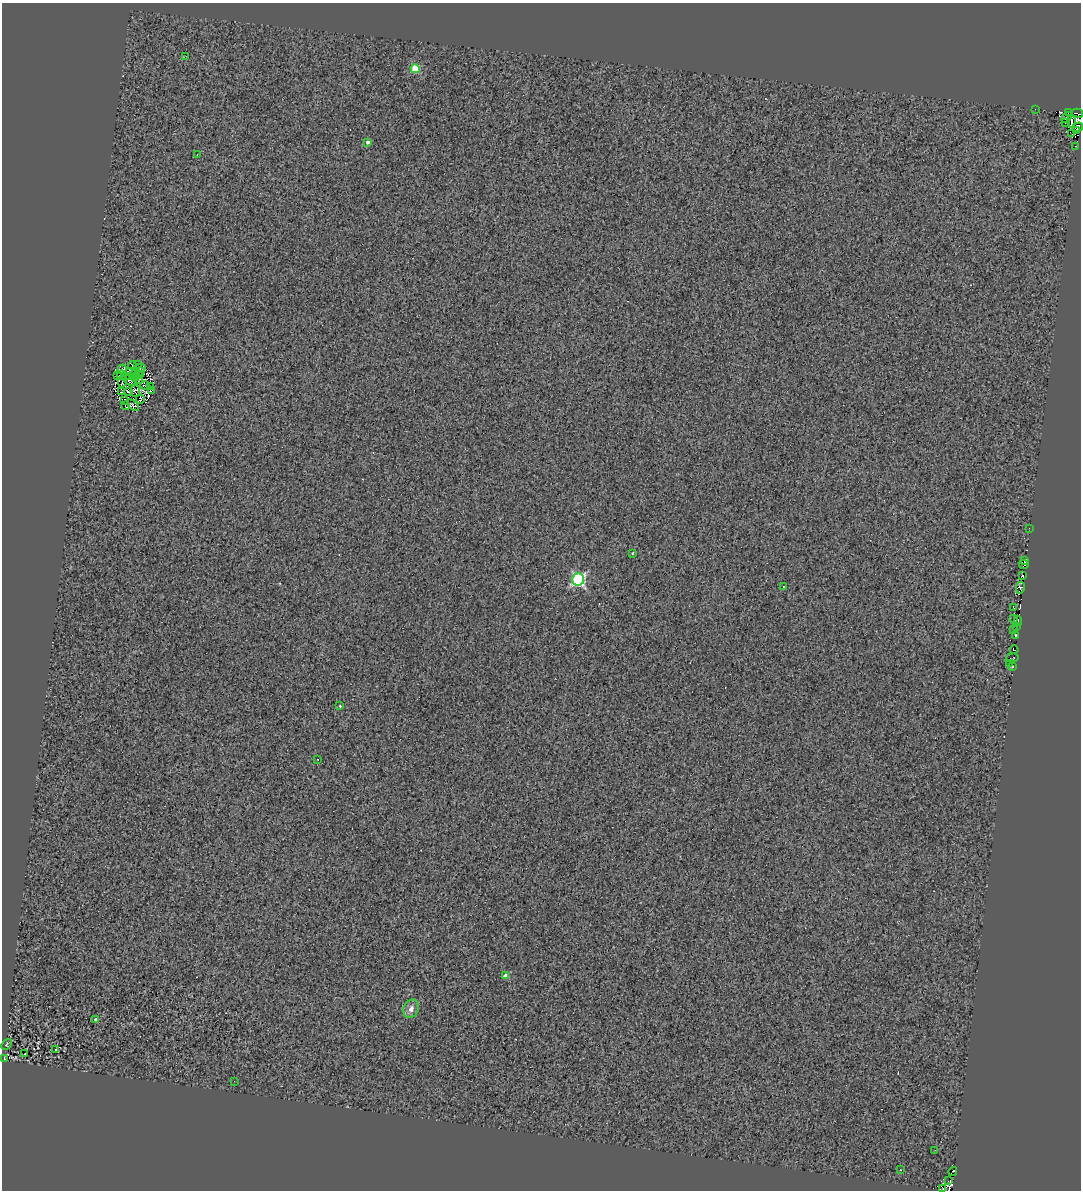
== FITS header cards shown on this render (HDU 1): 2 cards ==
NAXIS1  =                 1079
NAXIS2  =                 1188

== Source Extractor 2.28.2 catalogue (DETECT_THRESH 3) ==
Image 1079 x 1188 px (HDU 1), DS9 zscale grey, 1 PNG px = 1 image px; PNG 1083 x 1192 px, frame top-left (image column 1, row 1188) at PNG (2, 3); each listed source drawn as its Kron ellipse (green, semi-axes under 4 px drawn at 4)
Background 0.0949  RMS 1.1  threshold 3.16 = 3 sigma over >= 5 px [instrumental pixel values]
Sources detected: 85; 13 with non-positive FLUX_AUTO (blend fragments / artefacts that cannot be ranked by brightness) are neither listed nor drawn; the other 72 listed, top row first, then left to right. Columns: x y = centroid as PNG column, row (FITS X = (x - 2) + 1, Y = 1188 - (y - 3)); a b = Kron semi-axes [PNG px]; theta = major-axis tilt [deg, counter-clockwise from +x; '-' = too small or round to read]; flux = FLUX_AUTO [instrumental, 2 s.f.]
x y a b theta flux
186 56 2 2 - 41
415 69 4 4 - 2600
1035 109 2 2 - 45
1068 112 3 2 - 470
1077 113 6 2 -16 1100
1067 117 6 3 46 350
1072 121 6 2 -87 37
1065 123 4 2 - 240
1078 127 5 3 - 1100
1076 131 4 2 - 31
1072 134 3 2 - 130
368 142 4 3 - 180
1076 146 3 2 - 100
197 155 3 2 - 110
138 364 3 2 - 56
132 365 4 2 - 72
140 368 6 3 12 76
122 369 5 2 - 74
140 372 4 2 - 42
131 373 5 3 - 86
136 373 5 2 - 15
140 374 3 2 - 30
122 375 5 2 - 27
118 376 2 2 - 50
130 376 3 2 - 41
135 377 4 2 - 56
138 379 3 2 - 53
129 380 8 3 -37 51
122 382 6 2 81 42
145 386 4 2 - 130
150 386 3 2 - 55
151 390 3 2 - 41
128 391 3 2 - 20
135 391 6 4 -88 24
121 392 3 2 - 65
140 399 4 2 - 130
124 401 2 2 - 68
133 405 7 4 -41 99
126 406 4 2 - 64
1029 528 2 2 - 33
632 553 3 2 - 63
1025 560 3 2 - 2.6
1024 564 4 2 - 150
1023 576 4 3 - 1100
578 579 6 6 - 13000
783 586 3 2 - 80
1020 588 6 4 79 400
1013 607 4 2 - 91
1014 618 2 2 - 220
1018 621 5 2 - 140
1016 627 4 2 - 440
1014 630 4 2 - 91
1015 636 4 3 - 480
1014 649 4 2 - 26
1013 658 6 3 4 390
1009 663 3 2 - 60
1013 667 3 2 - 49
340 706 3 3 - 87
318 759 2 2 - 54
506 976 4 4 - 880
411 1009 9 7 67 460
96 1020 4 4 - 280
6 1044 6 4 46 72
56 1050 3 2 - 96
25 1054 2 2 - 46
4 1059 4 2 - 230
234 1081 2 2 - 45
935 1150 3 2 - 61
900 1170 2 2 - 41
953 1171 4 2 - 81
948 1181 3 2 - 240
943 1189 4 2 - 100
At the frame edge (FLAGS 8, measured only in part): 2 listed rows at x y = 1077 113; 1078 127
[13 non-positive-flux detections neither listed nor drawn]